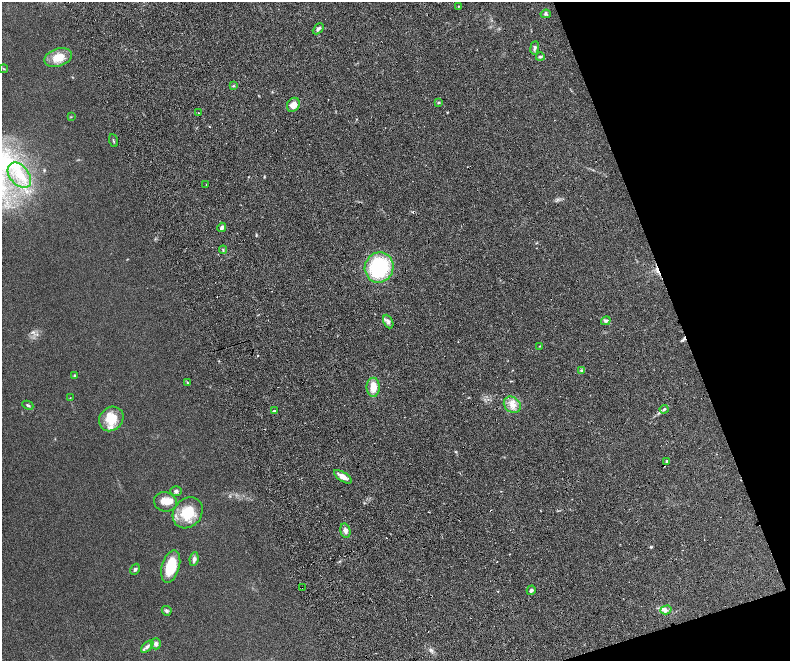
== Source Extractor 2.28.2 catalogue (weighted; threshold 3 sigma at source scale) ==
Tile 12 of 4 x 4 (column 4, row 3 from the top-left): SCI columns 4785-6360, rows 1651-2967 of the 6416 x 5807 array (HDU 1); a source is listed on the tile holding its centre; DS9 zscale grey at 2 x 2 block average (1 PNG px = mean of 2 x 2 image px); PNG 792 x 663 px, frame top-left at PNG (2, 2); each listed source drawn as its Kron ellipse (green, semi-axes under 4 px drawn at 4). Shown black and unused: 17% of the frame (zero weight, under 4 of 8 exposures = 3% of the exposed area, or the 3 px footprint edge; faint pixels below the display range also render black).
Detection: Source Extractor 2.28.2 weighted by HDU 2 'WHT'; one run over the whole footprint, this tile lists its part. Background 0.0947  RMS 0.0063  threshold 0.0258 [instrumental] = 3 sigma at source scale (4.09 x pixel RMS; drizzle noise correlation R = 1.36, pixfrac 0.8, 0.05/0.05 arcsec/px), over >= 5 px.
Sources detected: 57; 5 cosmic-ray / hot-pixel residue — neither listed nor drawn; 6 inside a brighter listed object's ellipse — not listed separately; the other 46 listed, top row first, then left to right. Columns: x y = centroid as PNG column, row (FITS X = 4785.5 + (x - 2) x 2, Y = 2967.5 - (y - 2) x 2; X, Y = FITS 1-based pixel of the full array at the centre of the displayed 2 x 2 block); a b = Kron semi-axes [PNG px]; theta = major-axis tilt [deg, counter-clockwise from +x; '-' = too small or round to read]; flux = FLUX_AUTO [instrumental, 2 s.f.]
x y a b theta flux
459 6 3 2 - 0.77
546 14 5 3 - 2.4
318 29 6 3 45 3.1
534 48 7 3 81 2.9
58 57 14 9 18 23
540 57 4 3 - 1.9
3 69 4 2 - 0.73
233 86 4 2 - 1.1
439 103 3 2 - 1.1
293 105 7 6 - 11
198 113 2 2 - 0.56
71 117 4 2 - 0.81
113 141 6 2 -69 1.4
19 175 14 9 -51 23
206 185 2 2 - 0.59
222 227 5 4 - 3.4
223 250 4 2 - 1.4
379 267 15 14 - 110
388 321 7 4 -64 3.9
606 321 5 4 - 2.5
539 346 2 2 - 0.72
581 371 4 4 - 2
75 375 4 3 - 1.2
188 383 3 3 - 1
373 387 9 6 90 16
70 398 2 2 - 0.55
28 405 6 3 -25 2.2
512 405 9 7 -39 11
664 409 4 3 - 1.7
274 411 4 3 - 1.8
111 419 13 11 47 28
667 461 3 2 - 1.6
343 477 10 4 -32 9.6
176 491 6 4 0 3
165 502 11 9 -15 15
188 513 16 14 50 42
345 531 7 5 -77 5.3
194 559 7 4 83 4.3
171 566 16 8 73 43
135 569 6 4 59 2.6
302 587 2 2 - 0.57
531 590 5 3 - 2.5
666 610 6 3 17 3.5
167 611 5 4 - 2.3
156 644 5 5 - 4.7
147 646 7 4 44 3.7
Overlapping masked pixels (flux is a lower limit): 1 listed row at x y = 302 587
Diffuse or blended objects may show on this block-average render without a row.